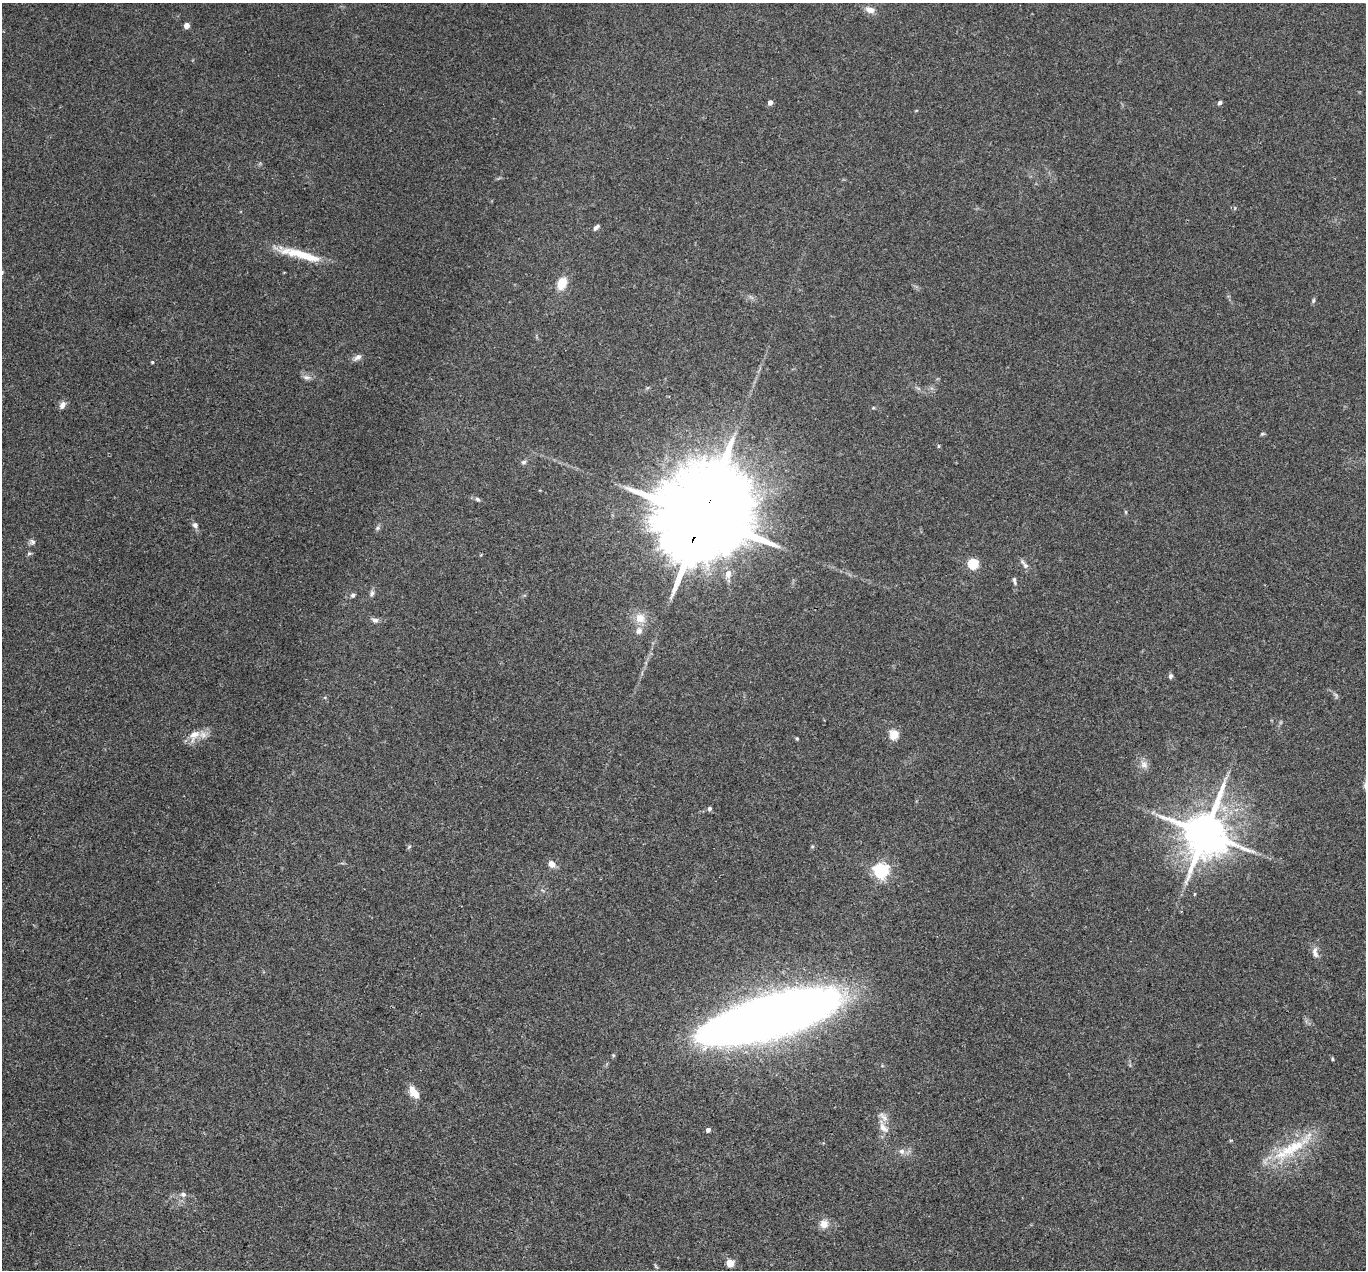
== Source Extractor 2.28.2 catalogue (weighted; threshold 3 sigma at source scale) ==
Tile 7 of 4 x 4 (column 3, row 2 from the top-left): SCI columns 2732-4095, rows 2804-4071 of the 5462 x 5475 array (HDU 1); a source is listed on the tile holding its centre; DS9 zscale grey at full resolution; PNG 1368 x 1272 px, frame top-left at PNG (2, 3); no overlay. Shown black and unused: <1% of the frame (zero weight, under 3 of 4 exposures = <1% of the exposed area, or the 3 px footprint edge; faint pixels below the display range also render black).
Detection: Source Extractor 2.28.2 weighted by HDU 2 'WHT'; one run over the whole footprint, this tile lists its part. Background 0.0735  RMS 0.0056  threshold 0.0252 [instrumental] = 3 sigma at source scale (4.5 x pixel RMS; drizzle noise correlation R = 1.50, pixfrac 1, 0.05/0.05 arcsec/px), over >= 5 px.
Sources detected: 57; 2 inside a brighter listed object's ellipse — not listed separately; the other 55 listed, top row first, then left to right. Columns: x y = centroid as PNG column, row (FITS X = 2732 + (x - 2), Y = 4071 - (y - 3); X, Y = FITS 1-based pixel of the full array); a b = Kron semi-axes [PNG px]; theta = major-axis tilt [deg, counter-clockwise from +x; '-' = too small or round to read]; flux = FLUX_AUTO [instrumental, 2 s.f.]
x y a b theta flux
870 10 10 6 -13 4.8
186 25 4 4 - 5.5
770 103 4 4 - 3.2
1220 103 5 5 - 1.1
596 227 8 4 44 1.9
300 254 54 9 -15 19
562 283 15 10 67 9.4
1313 300 6 5 - 0.95
358 357 12 7 33 2.5
152 362 4 4 - 0.65
307 377 11 7 -10 2.3
62 405 9 7 59 2.7
873 408 6 3 18 0.6
1262 434 7 3 1 0.67
938 446 6 4 89 0.6
524 462 6 5 - 1.4
478 499 8 5 -43 1.2
1126 512 6 4 -89 0.66
702 518 34 20 65 18000
195 525 7 7 - 1.7
377 528 7 4 71 1.1
32 542 8 7 - 1.5
29 553 6 5 - 0.92
973 564 5 5 - 43
1025 566 10 7 -60 2.2
728 574 11 8 86 4.4
1014 581 11 4 -77 1.4
372 593 9 6 71 1.6
353 595 6 5 - 1.2
640 618 13 13 - 7.4
375 620 10 6 -8 1.9
1171 676 6 5 - 1.4
1336 695 8 5 -66 1.2
194 735 19 12 52 7.4
894 735 5 5 - 31
797 739 4 4 - 0.63
1144 764 12 10 -54 3.6
709 808 6 5 - 1.2
1205 833 13 12 - 2500
812 846 5 4 - 0.69
409 847 7 3 37 0.71
552 864 9 7 -40 3.9
881 871 6 6 - 150
1195 894 5 3 - 0.52
1315 952 17 7 -81 3.4
770 1017 116 32 16 710
1332 1059 6 3 -82 0.65
413 1092 17 9 -55 6.8
883 1127 19 9 -62 5.9
708 1130 4 4 - 2.1
1290 1150 58 16 30 30
901 1151 8 8 - 2.4
183 1194 8 7 - 1.9
824 1224 10 9 - 4.8
730 1263 5 5 - 15
Overlapping masked pixels (flux is a lower limit): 1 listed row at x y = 702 518